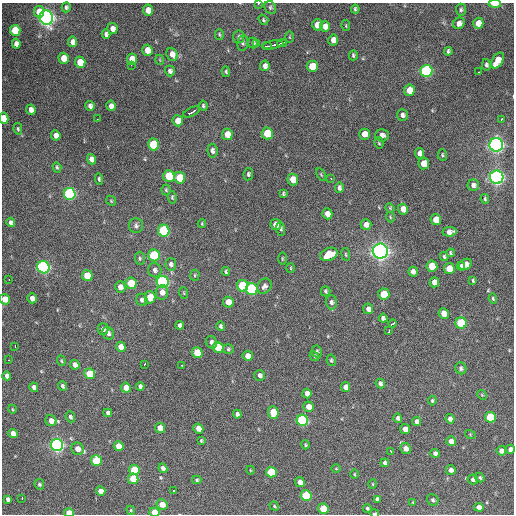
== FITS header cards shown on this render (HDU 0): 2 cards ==
NAXIS1  =                  512 / Axis length
NAXIS2  =                  512 / Axis length

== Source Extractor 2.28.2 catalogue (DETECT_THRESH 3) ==
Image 512 x 512 px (HDU 0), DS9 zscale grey, 1 PNG px = 1 image px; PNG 516 x 516 px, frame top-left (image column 1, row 512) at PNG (2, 3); each listed source drawn as its Kron ellipse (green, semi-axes under 4 px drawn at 4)
Background 2650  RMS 51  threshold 154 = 3 sigma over >= 5 px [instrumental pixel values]
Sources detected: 241; all 241 listed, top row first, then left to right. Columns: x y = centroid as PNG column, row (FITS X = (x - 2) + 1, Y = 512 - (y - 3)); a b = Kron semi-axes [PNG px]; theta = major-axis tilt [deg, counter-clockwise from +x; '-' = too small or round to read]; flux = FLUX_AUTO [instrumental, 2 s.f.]
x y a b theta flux
258 4 3 2 - 5.5e+03
495 4 6 3 -1 3.5e+04
66 7 5 4 - 7.1e+03
270 7 7 5 -62 6.8e+03
355 9 4 3 - 5.6e+03
148 10 5 5 - 4.3e+04
461 10 6 5 - 6.2e+03
39 12 6 5 - 6.1e+04
46 18 7 6 - 1.6e+06
263 20 5 4 - 4.7e+03
459 23 6 5 - 1.6e+04
478 23 5 5 - 3.9e+04
317 25 5 5 - 5.2e+04
325 26 5 5 - 2.7e+04
346 26 5 4 - 3.5e+03
112 29 5 5 - 2.0e+04
15 30 5 5 - 1.6e+05
106 34 5 4 - 9.3e+03
219 35 5 4 - 4.8e+03
239 37 6 5 - 8.3e+03
289 37 5 4 - 3.2e+03
333 40 5 5 - 2.3e+04
73 42 5 4 - 2.0e+04
243 43 8 5 83 7.8e+03
253 43 5 4 - 8.4e+03
282 43 5 2 - 5.9e+03
16 44 5 4 - 1.6e+04
257 44 4 3 - 3.8e+03
273 45 10 3 9 2.2e+04
267 46 4 2 - 9.2e+03
147 50 5 5 - 4.2e+04
448 51 4 3 - 7.0e+03
172 54 7 5 -68 2.3e+04
353 55 5 4 - 5.6e+03
64 58 5 5 - 5.2e+04
132 59 5 5 - 5.3e+04
160 60 5 3 - 2.8e+03
498 61 9 5 58 7.0e+04
80 62 6 5 - 7.6e+04
131 65 2 2 - 3.6e+03
486 65 6 4 -79 6.9e+03
265 66 5 4 - 1.4e+04
312 66 6 5 - 9.3e+04
170 71 5 5 - 1.0e+04
426 71 6 6 - 7.6e+05
226 72 5 4 - 5.6e+03
479 72 3 2 - 3.8e+03
409 90 5 5 - 5.6e+04
90 106 5 4 - 1.2e+04
111 106 5 4 - 1.7e+04
203 106 5 4 - 5.8e+03
31 110 5 4 - 1.7e+04
191 112 9 3 26 2.2e+04
402 115 6 5 - 1.2e+04
4 118 5 4 - 6.9e+04
97 119 2 2 - 2.3e+03
501 120 3 2 - 7.1e+03
178 121 5 5 - 4.3e+04
18 129 6 4 -80 4.9e+03
267 133 6 5 - 1.5e+05
227 134 5 5 - 4.9e+04
364 134 5 5 - 3.0e+04
56 135 5 4 - 1.8e+04
382 135 7 6 - 1.4e+04
379 143 6 4 -76 4.5e+03
154 144 6 5 - 2.3e+05
496 145 7 6 - 1.5e+06
212 151 7 5 -83 1.1e+04
419 153 5 4 - 1.8e+04
442 155 5 4 - 5.3e+03
91 159 5 4 - 2.0e+04
424 164 6 5 - 6.4e+04
57 167 5 4 - 5.8e+03
248 174 6 5 - 6.8e+03
321 175 7 3 -59 3.8e+03
169 176 6 5 - 1.4e+05
497 177 6 6 - 1.6e+06
180 178 6 5 - 1.0e+05
99 179 6 3 -83 5.6e+03
293 179 6 5 - 5.9e+04
331 179 2 2 - 2.9e+03
473 185 5 5 - 1.2e+04
339 188 5 4 - 9.2e+03
166 190 5 4 - 4.7e+03
70 194 6 5 - 6.8e+05
283 194 4 3 - 5.2e+03
172 197 6 4 -82 5.0e+03
485 199 4 3 - 4.7e+03
111 201 5 4 - 4.2e+03
390 208 4 4 - 3.5e+03
403 209 5 5 - 3.1e+04
327 214 5 5 - 2.7e+04
390 217 5 3 - 3.2e+03
436 220 5 5 - 5.4e+04
11 222 5 4 - 9.6e+03
202 224 4 3 - 3.6e+03
276 224 5 5 - 3.4e+04
366 225 5 5 - 1.9e+04
136 226 7 7 - 9.2e+03
280 229 6 4 -89 6.8e+03
164 231 6 5 - 3.9e+05
449 232 7 5 9 1.7e+04
380 251 7 7 - 2.0e+06
450 253 4 3 - 4.5e+03
329 254 9 6 23 8.9e+04
346 254 6 3 -81 4.0e+03
154 255 6 5 - 4.1e+05
444 256 4 3 - 4.8e+03
140 258 6 5 - 6.0e+03
282 259 6 3 90 3.7e+03
171 264 6 5 - 9.4e+03
465 264 7 5 28 3.6e+04
432 266 5 5 - 9.3e+04
461 266 4 2 - 6.7e+03
43 267 6 6 - 1.1e+06
291 268 5 3 - 3.3e+03
449 269 5 5 - 7.2e+04
155 270 7 6 - 1.1e+04
226 272 4 3 - 5.3e+03
413 272 5 5 - 1.5e+04
195 275 5 5 - 4.3e+03
87 276 5 5 - 8.7e+04
9 280 2 2 - 2.4e+03
473 280 4 3 - 4.4e+03
163 282 6 6 - 8.7e+05
434 282 5 5 - 2.4e+04
131 283 6 5 - 1.2e+05
243 286 6 5 - 2.5e+05
264 286 8 6 55 1.2e+04
120 287 6 5 - 2.1e+04
252 289 6 5 - 4.9e+05
326 291 5 4 - 5.8e+03
162 292 7 6 - 1.8e+04
184 293 6 3 -71 3.2e+03
384 294 5 5 - 8.8e+04
150 297 6 5 - 9.5e+04
32 298 5 4 - 2.2e+04
5 299 5 5 - 4.7e+04
493 299 5 4 - 5.4e+03
142 300 6 5 - 1.1e+04
228 302 5 5 - 4.7e+04
331 302 7 5 -87 1.0e+04
368 309 5 5 - 1.6e+04
444 313 5 5 - 3.5e+04
383 318 4 4 - 1.1e+04
461 323 5 5 - 2.6e+05
393 324 4 3 - 1.1e+04
180 325 4 4 - 9.1e+03
221 326 5 4 - 6.7e+03
103 329 6 5 - 1.0e+04
389 331 4 2 - 1.4e+04
108 333 6 5 - 9.7e+03
212 342 6 5 - 1.1e+04
15 346 3 2 - 3.1e+03
121 347 5 5 - 3.2e+04
218 347 5 5 - 1.2e+05
228 349 5 5 - 5.3e+03
317 352 6 5 - 6.9e+03
197 353 5 5 - 1.3e+05
248 356 5 5 - 2.8e+04
315 356 5 4 - 4.1e+03
9 360 3 2 - 4.0e+03
331 360 6 4 -80 5.7e+03
61 361 5 4 - 4.4e+03
145 364 3 2 - 6.3e+03
75 365 5 4 - 1.9e+04
182 365 3 2 - 2.7e+03
461 368 6 5 - 7.9e+03
90 374 5 5 - 1.2e+05
260 375 5 5 - 1.1e+04
7 376 4 4 - 1.3e+04
380 383 5 4 - 1.1e+04
63 386 5 4 - 8.2e+03
140 386 4 4 - 7.2e+03
34 387 5 4 - 1.4e+04
346 387 5 4 - 1.9e+04
126 388 5 5 - 4.5e+04
307 394 5 4 - 1.8e+04
482 395 5 4 - 3.5e+03
432 401 5 4 - 5.7e+03
309 407 5 5 - 3.0e+04
12 409 4 3 - 2.9e+03
273 412 6 5 - 8.7e+04
108 413 4 4 - 9.1e+03
237 414 4 4 - 1.0e+04
70 417 5 4 - 7.7e+03
490 417 5 5 - 2.3e+05
398 418 4 4 - 8.5e+03
450 419 4 4 - 1.4e+04
302 420 6 5 - 4.6e+05
51 421 6 5 - 2.3e+04
417 421 5 4 - 1.4e+04
160 428 5 5 - 4.9e+04
198 429 5 4 - 3.2e+04
405 429 5 4 - 2.4e+04
13 433 5 4 - 2.9e+04
470 434 5 3 - 3.1e+03
201 441 3 3 - 3.9e+03
451 441 5 4 - 1.9e+04
57 445 6 6 - 1.2e+06
305 445 4 4 - 4.4e+03
119 446 5 5 - 6.3e+04
77 449 6 6 - 3.0e+04
405 449 5 5 - 2.1e+04
510 449 4 4 - 1.4e+04
391 451 3 2 - 3.2e+03
501 451 5 4 - 2.0e+04
435 453 4 4 - 1.0e+04
96 461 5 5 - 2.1e+05
385 463 4 4 - 8.2e+03
163 468 5 4 - 1.2e+04
336 469 4 3 - 2.6e+03
134 470 5 5 - 1.2e+05
250 470 4 3 - 2.5e+03
451 470 5 5 - 1.3e+04
271 472 5 5 - 1.9e+05
354 474 5 3 - 3.0e+03
480 478 5 3 - 4.7e+03
133 479 5 5 - 1.3e+05
473 479 5 5 - 8.7e+03
197 480 4 3 - 4.9e+03
300 482 5 4 - 2.4e+04
39 484 5 4 - 6.0e+03
373 484 5 3 - 3.3e+03
174 490 3 3 - 7.1e+03
101 491 5 4 - 2.4e+04
306 496 5 5 - 2.7e+05
22 498 3 2 - 3.3e+03
8 499 4 4 - 1.1e+04
377 499 4 4 - 7.6e+03
433 500 6 5 - 7.2e+03
413 502 3 3 - 3.1e+03
162 504 5 5 - 3.7e+04
274 506 5 3 - 3.7e+03
479 507 5 4 - 1.9e+04
367 508 4 4 - 4.8e+03
323 509 5 5 - 1.2e+05
131 510 4 4 - 3.7e+03
154 512 5 4 - 6.9e+04
69 513 5 4 - 6.1e+04
374 513 4 2 - 1.1e+04
At the frame edge (FLAGS 8, measured only in part): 8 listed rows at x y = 258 4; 495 4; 4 118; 5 299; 510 449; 154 512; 69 513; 374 513